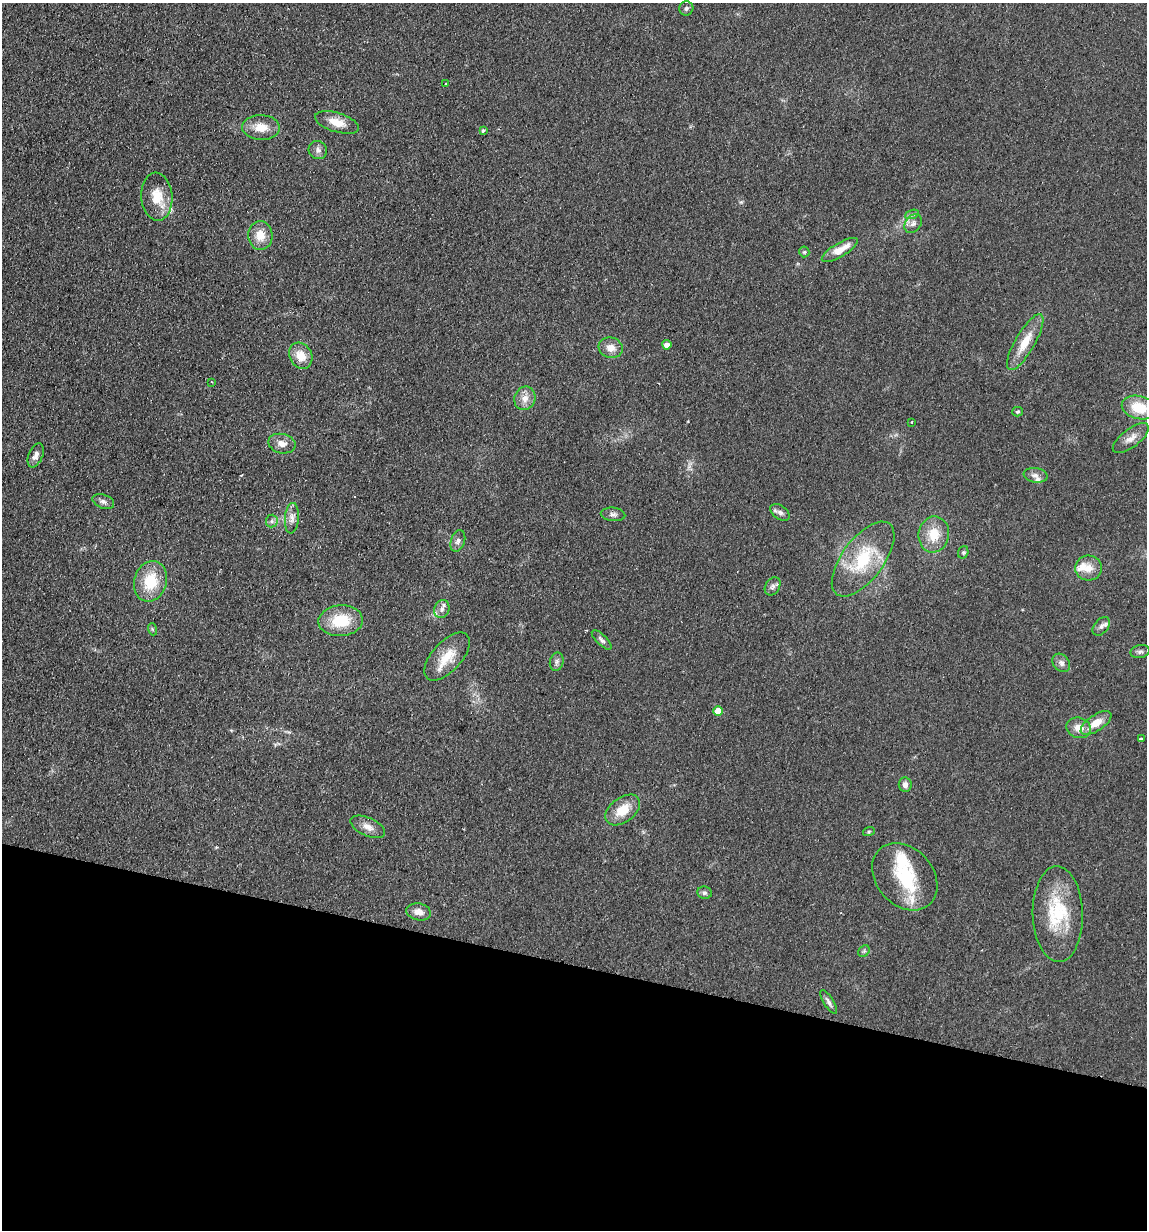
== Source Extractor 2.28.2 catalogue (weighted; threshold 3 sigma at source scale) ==
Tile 15 of 4 x 4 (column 3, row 4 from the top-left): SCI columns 2465-3609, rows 14-1241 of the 5045 x 4941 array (HDU 1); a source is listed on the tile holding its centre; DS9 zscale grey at full resolution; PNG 1149 x 1232 px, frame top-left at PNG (2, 3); each listed source drawn as its Kron ellipse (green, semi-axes under 4 px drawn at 4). Shown black and unused: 22% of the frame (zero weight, under 2 of 3 exposures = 3% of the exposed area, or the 3 px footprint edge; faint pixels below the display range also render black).
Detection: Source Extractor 2.28.2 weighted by HDU 2 'WHT'; one run over the whole footprint, this tile lists its part. Background 0.166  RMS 0.012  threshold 0.0521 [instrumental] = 3 sigma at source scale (4.5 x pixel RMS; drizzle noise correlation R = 1.50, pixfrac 1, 0.05/0.05 arcsec/px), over >= 5 px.
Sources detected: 68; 1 cosmic-ray / hot-pixel residue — neither listed nor drawn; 7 inside a brighter listed object's ellipse — not listed separately; the other 60 listed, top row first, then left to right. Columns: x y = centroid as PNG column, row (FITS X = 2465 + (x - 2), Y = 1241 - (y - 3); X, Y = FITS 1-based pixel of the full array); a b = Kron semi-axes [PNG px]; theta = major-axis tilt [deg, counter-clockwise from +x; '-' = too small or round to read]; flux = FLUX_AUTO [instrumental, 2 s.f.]
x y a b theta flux
686 8 7 7 - 2.8
446 84 3 3 - 1.9
337 122 23 9 -17 16
261 127 19 12 -2 18
483 131 3 3 - 3.8
318 150 9 9 - 5.2
157 197 24 15 -85 26
912 214 7 4 19 2.4
913 223 10 7 52 5.6
260 235 14 12 -87 17
840 250 20 7 31 18
804 252 5 5 - 1.7
1025 342 32 10 60 25
667 345 4 4 - 12
611 348 12 10 -16 11
301 356 14 11 -62 17
212 382 3 2 - 1.5
525 398 12 10 69 9.6
1139 408 17 11 -14 32
1018 412 5 5 - 1.6
912 422 3 3 - 1.6
1131 438 21 9 37 11
282 444 14 9 -12 9.3
36 455 12 7 68 6.1
1035 475 12 7 -8 5.5
103 501 11 7 -21 4.2
780 512 11 6 -37 4.2
613 514 12 6 -4 4.1
292 518 15 7 85 7
272 521 6 6 - 2.9
934 534 18 15 81 24
458 541 11 7 72 5.1
963 552 6 5 - 1.9
863 559 44 20 53 67
1088 568 13 12 - 13
150 581 21 16 72 39
773 586 10 7 57 4.1
442 609 9 7 67 4.6
341 621 22 15 4 38
1101 626 10 7 50 4.7
152 629 6 4 -71 1.6
602 640 13 5 -44 3.6
1140 652 9 6 14 3.3
447 656 29 15 47 26
557 662 9 6 75 3.9
1061 663 10 8 -49 4.7
718 711 5 4 - 19
1096 723 18 8 34 16
1079 728 12 10 -17 11
1141 739 3 3 - 3
905 785 7 6 - 5.2
623 810 19 12 37 23
368 827 18 9 -24 9.5
869 831 6 4 19 1.5
905 877 37 28 -49 60
704 893 7 6 - 2.5
419 912 12 8 -11 8.8
1058 914 48 25 -89 68
864 951 6 5 - 2.1
829 1002 14 5 -59 4.3
Isophote crosses this tile's border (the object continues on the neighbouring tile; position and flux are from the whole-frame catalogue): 1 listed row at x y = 1139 408